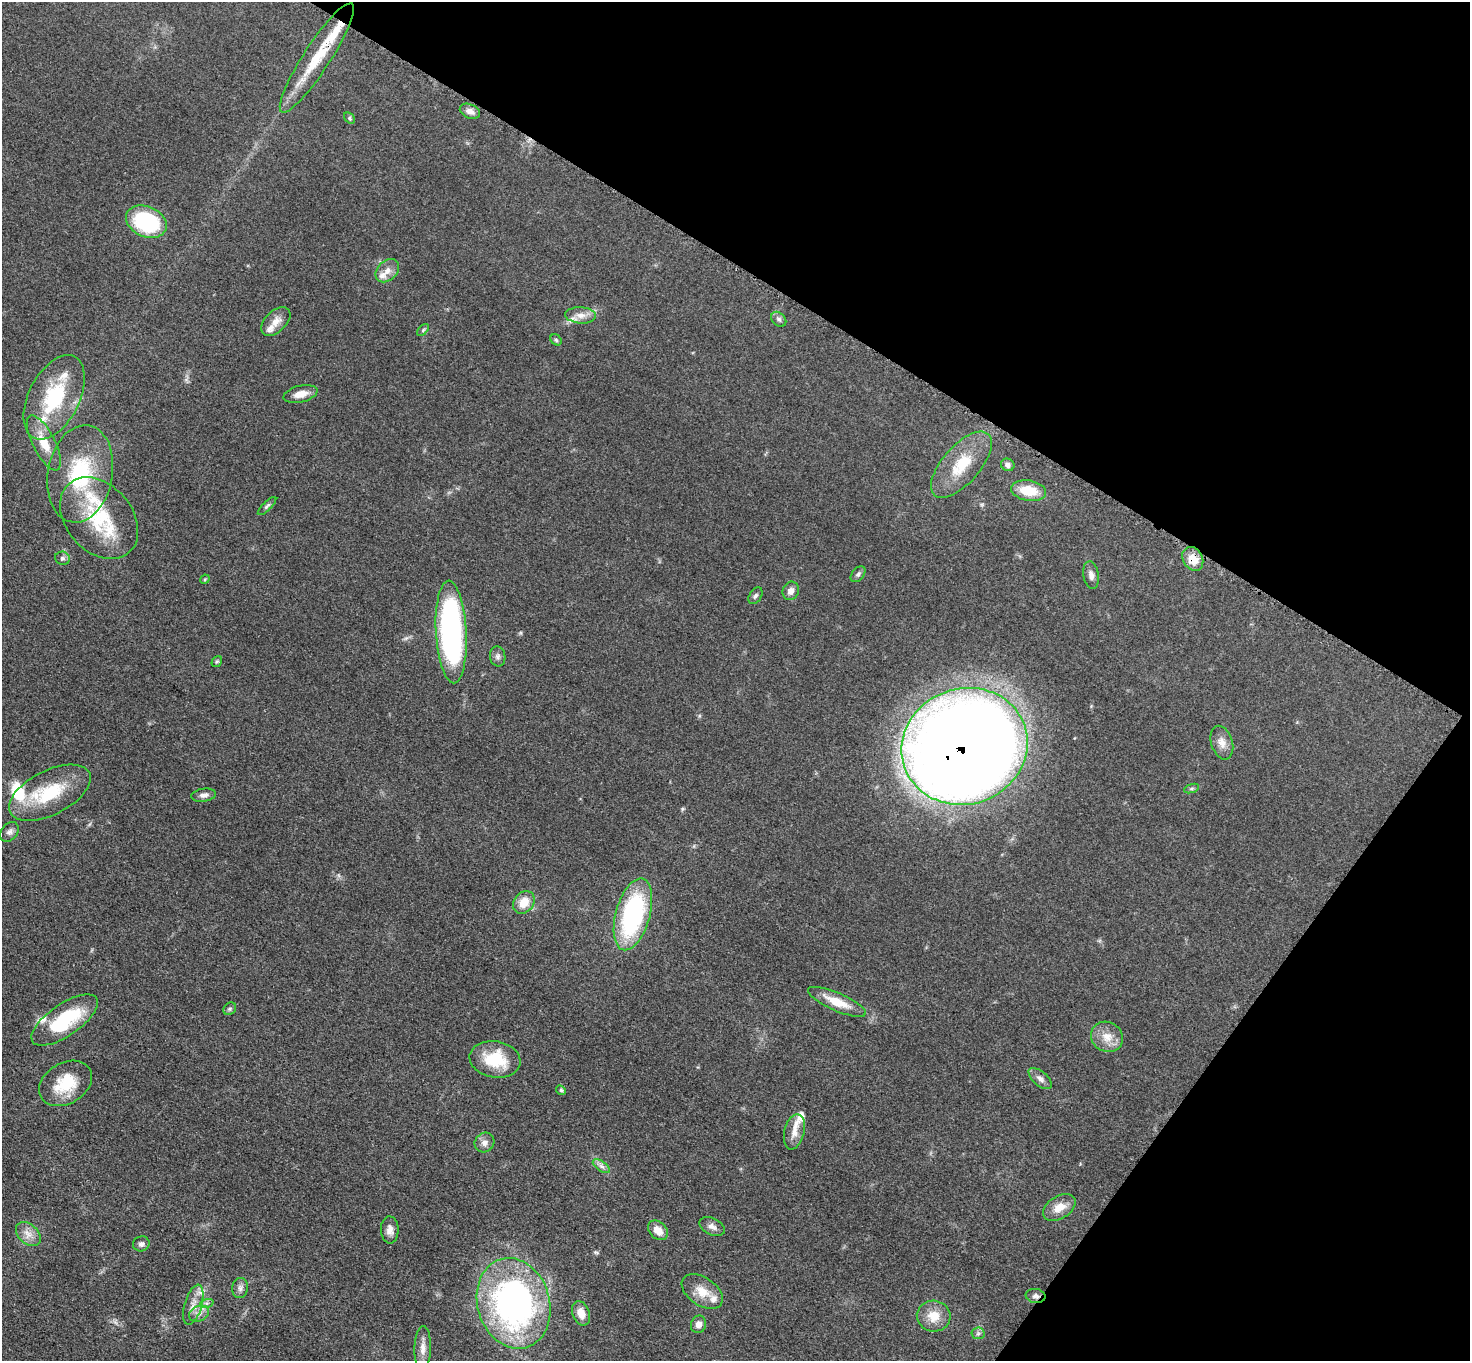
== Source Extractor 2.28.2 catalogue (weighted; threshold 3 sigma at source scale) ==
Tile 8 of 4 x 4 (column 4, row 2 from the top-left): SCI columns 4416-5883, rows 2877-4235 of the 5891 x 5893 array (HDU 1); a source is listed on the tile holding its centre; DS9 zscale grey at full resolution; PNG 1472 x 1363 px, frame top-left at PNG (2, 2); each listed source drawn as its Kron ellipse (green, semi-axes under 4 px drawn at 4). Shown black and unused: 29% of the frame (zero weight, under 3 of 5 exposures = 1% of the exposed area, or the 3 px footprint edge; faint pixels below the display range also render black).
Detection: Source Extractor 2.28.2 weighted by HDU 2 'WHT'; one run over the whole footprint, this tile lists its part. Background 0.0484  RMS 0.0051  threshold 0.0231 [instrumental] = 3 sigma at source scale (4.5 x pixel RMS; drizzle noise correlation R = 1.50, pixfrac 1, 0.05/0.05 arcsec/px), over >= 5 px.
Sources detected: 80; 1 inside a brighter object's white glare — neither listed nor drawn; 13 inside a brighter listed object's ellipse — not listed separately; the other 66 listed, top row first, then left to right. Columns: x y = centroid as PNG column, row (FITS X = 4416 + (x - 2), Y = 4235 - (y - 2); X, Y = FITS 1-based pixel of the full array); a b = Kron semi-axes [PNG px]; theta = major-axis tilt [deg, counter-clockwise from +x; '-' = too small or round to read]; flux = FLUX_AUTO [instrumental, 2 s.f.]
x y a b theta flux
317 58 65 13 57 26
470 111 10 7 -23 2.8
350 118 6 4 -44 0.82
146 222 21 15 -24 51
387 271 13 10 44 4.2
581 315 15 8 -4 4.2
779 319 8 6 -45 1.5
276 322 18 10 45 5.2
423 330 7 4 46 0.87
556 340 6 5 - 0.84
301 394 17 8 14 5.6
54 397 45 25 63 39
44 443 30 11 -63 11
961 465 41 18 49 20
1008 465 7 6 - 1.8
80 474 49 32 79 45
1029 491 17 10 -9 14
267 506 12 4 45 1.2
99 518 46 33 -49 38
62 558 7 6 - 1.4
1193 559 12 9 -60 8.4
858 574 9 6 51 1.4
1091 575 14 7 -80 2.7
205 579 5 4 - 0.53
791 591 9 8 - 3.1
755 596 9 6 56 1.4
451 632 51 15 -87 130
498 656 10 7 -80 1.8
217 661 6 5 - 0.76
1222 743 17 10 -72 4.7
965 746 64 58 20 1300
1192 788 8 3 19 0.9
50 793 44 22 27 29
204 795 12 6 9 2.2
9 832 11 8 52 2
524 902 12 9 52 8.9
633 914 37 17 75 78
837 1002 31 9 -23 11
230 1009 7 5 42 1.1
65 1020 39 16 35 36
1107 1037 16 14 -30 7.4
495 1059 26 18 -10 21
1040 1079 14 7 -40 2.6
66 1083 28 20 31 18
561 1090 5 4 - 0.81
794 1132 18 10 76 4.8
484 1143 10 9 - 2.8
601 1166 10 5 -35 1.9
1059 1207 18 11 32 7.1
712 1227 13 8 -24 2.7
390 1230 13 9 -88 3.7
658 1230 11 8 -43 5.3
28 1234 14 9 -43 4.6
141 1244 8 7 - 1.9
240 1288 10 8 83 2.2
702 1291 23 14 -34 8.5
1036 1296 10 7 -7 2
207 1303 7 4 18 1.3
514 1303 46 36 -74 170
193 1305 21 8 74 5.2
581 1313 12 8 -68 5.2
199 1314 10 7 23 3.1
934 1316 17 15 -4 9.3
698 1324 9 7 69 3.3
978 1333 6 6 - 1.2
423 1348 22 8 88 4.7
Overlapping masked pixels (flux is a lower limit): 4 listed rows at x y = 317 58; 1193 559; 965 746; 1036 1296